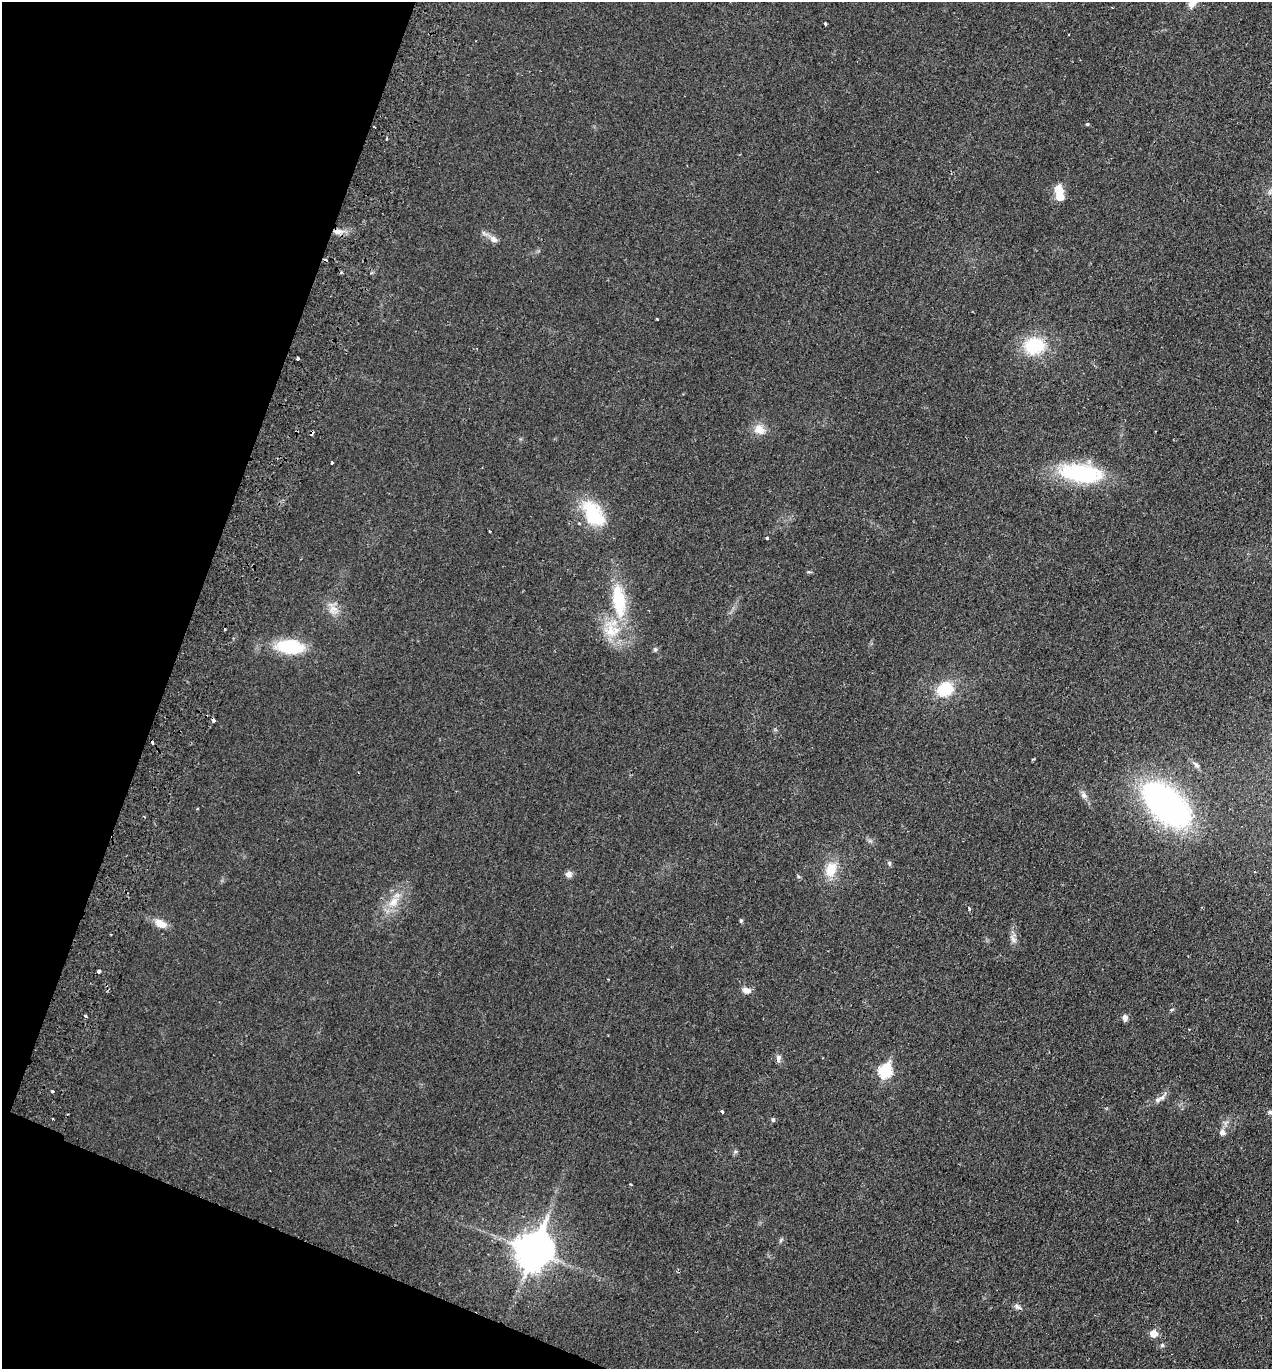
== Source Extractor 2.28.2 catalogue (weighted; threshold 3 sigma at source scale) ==
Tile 9 of 4 x 4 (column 1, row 3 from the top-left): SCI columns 194-1463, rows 1395-2761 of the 5597 x 5520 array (HDU 1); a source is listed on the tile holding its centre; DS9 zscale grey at full resolution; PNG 1274 x 1371 px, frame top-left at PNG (2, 2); no overlay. Shown black and unused: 18% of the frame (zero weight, under 2 of 3 exposures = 3% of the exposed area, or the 3 px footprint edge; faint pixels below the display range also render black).
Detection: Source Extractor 2.28.2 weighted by HDU 2 'WHT'; one run over the whole footprint, this tile lists its part. Background 0.0415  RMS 0.0052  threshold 0.0233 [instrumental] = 3 sigma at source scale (4.5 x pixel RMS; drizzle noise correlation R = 1.50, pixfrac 1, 0.05/0.05 arcsec/px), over >= 5 px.
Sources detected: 61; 1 inside a brighter object's white glare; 6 cosmic-ray / hot-pixel residue — not listed; the other 54 listed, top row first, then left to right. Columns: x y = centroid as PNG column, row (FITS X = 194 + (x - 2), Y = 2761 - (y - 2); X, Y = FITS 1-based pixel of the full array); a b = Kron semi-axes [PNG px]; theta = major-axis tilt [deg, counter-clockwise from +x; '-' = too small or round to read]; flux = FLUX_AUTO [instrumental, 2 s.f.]
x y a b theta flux
825 24 3 3 - 1.3
1087 124 4 3 - 0.57
386 139 3 2 - 0.64
1058 189 6 6 - 10
337 232 10 7 -1 3.3
494 239 11 8 -34 2.9
657 319 3 3 - 1.2
1034 346 21 17 9 25
298 358 3 3 - 1.1
759 430 16 12 -32 5.5
312 433 4 3 - 2.1
332 463 3 3 - 1.6
1081 473 51 21 -7 45
593 513 36 21 -56 25
767 538 3 3 - 2.1
809 572 6 4 -17 0.62
619 600 43 16 -82 29
333 609 14 12 -45 5
611 631 35 19 84 17
290 647 27 13 -5 28
655 650 6 5 - 0.93
945 689 16 13 20 18
213 721 4 3 - 3.8
1196 765 9 6 -42 1.5
1084 795 10 7 -55 2.1
1166 805 42 23 -42 170
889 863 6 5 - 0.86
831 869 19 13 73 10
569 874 8 7 - 2.5
393 902 15 11 50 7
969 909 5 3 - 0.65
741 921 5 4 - 0.73
160 923 16 9 -29 5.4
1013 939 11 7 -52 2.2
99 971 3 3 - 2.3
608 979 2 2 - 0.4
746 990 12 7 -15 2.6
1171 1010 5 4 - 0.63
86 1016 4 3 - 0.64
1125 1018 8 6 -78 1.8
778 1058 10 6 81 1.7
885 1071 7 6 - 49
52 1091 3 3 - 1.8
1157 1100 9 7 34 2.1
722 1111 3 3 - 1.9
1270 1112 7 5 -44 1
773 1120 6 5 - 0.89
1222 1132 7 6 - 2.4
630 1184 4 3 - 0.51
781 1240 6 4 71 0.75
533 1251 13 11 65 1100
1017 1307 11 6 -33 1.6
1153 1333 6 6 - 6.7
1162 1345 5 5 - 0.81
Overlapping masked pixels (flux is a lower limit): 3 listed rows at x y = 337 232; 312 433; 213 721